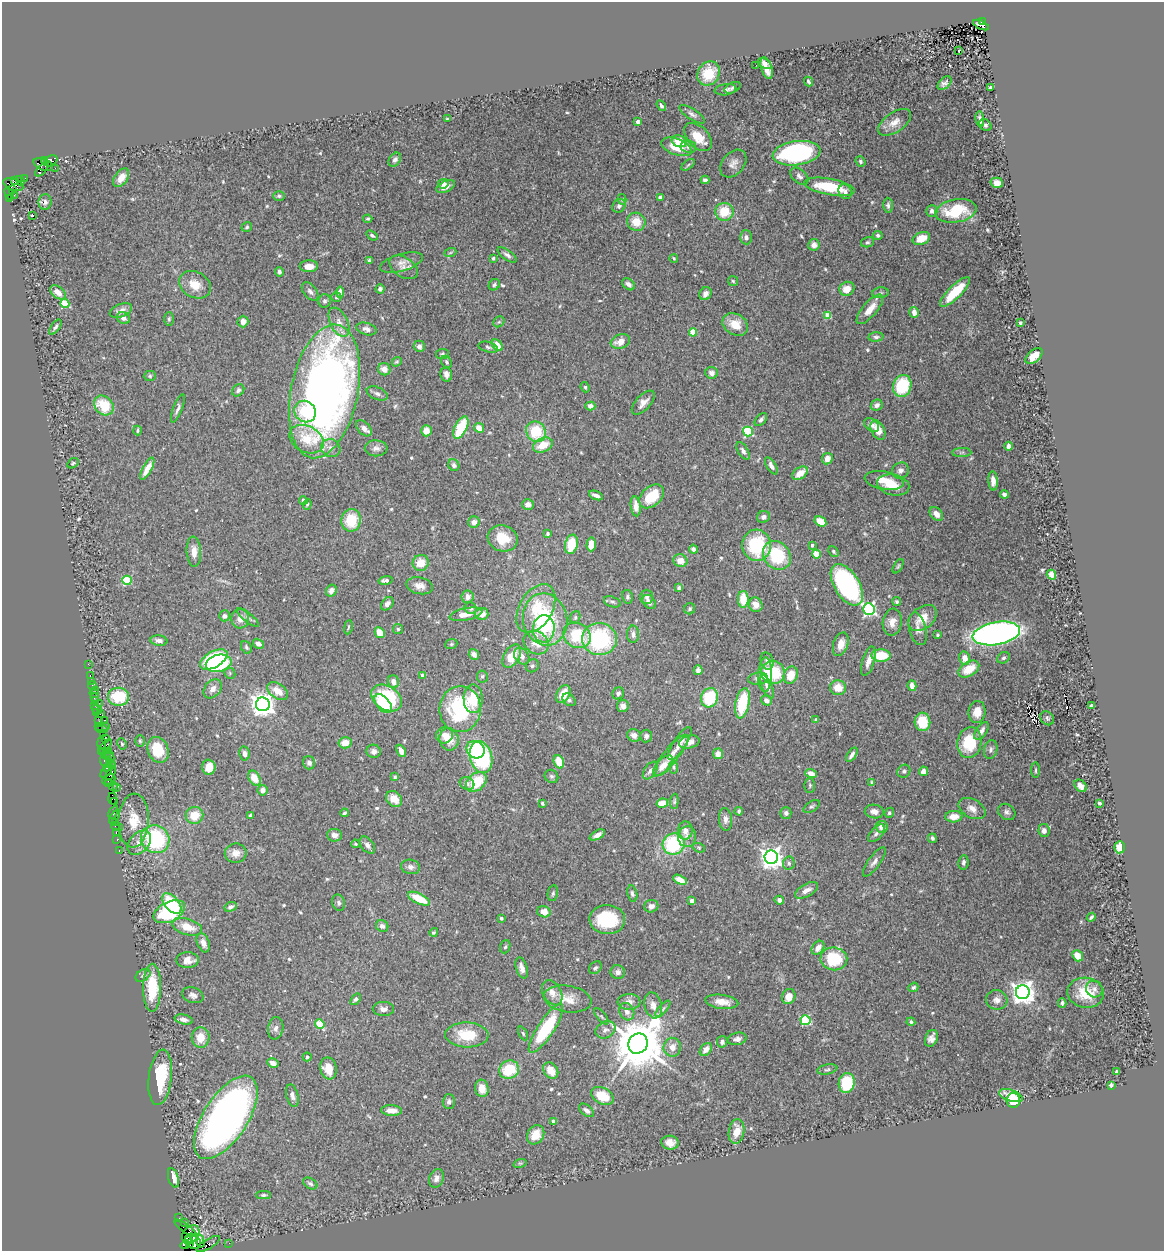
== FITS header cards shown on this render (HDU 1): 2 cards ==
NAXIS1  =                 1162
NAXIS2  =                 1249

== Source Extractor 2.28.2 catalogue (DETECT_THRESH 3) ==
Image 1162 x 1249 px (HDU 1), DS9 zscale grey, 1 PNG px = 1 image px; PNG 1166 x 1253 px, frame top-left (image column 1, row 1249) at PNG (2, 2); each listed source drawn as its Kron ellipse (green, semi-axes under 4 px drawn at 4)
Background 1.05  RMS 0.036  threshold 0.109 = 3 sigma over >= 5 px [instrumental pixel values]
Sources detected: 570; of the 570, the 500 brightest by FLUX_AUTO listed and drawn (70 fainter detections omitted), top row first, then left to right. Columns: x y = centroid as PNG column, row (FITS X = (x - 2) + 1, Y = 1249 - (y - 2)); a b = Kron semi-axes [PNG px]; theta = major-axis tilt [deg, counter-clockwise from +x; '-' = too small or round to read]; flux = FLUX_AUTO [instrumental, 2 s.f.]
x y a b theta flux
983 22 4 3 - 440
981 25 9 4 -24 200
959 50 3 3 - 23
765 63 7 4 -33 11
756 65 2 2 - 4
767 68 11 5 -73 20
709 74 13 10 57 71
809 82 5 3 - 4.5
945 83 8 5 43 8.6
991 87 4 3 - 6.1
733 88 8 5 25 5
725 90 11 5 8 7.4
661 106 6 4 -57 5.6
692 114 14 5 -33 8.6
448 119 4 3 - 4.8
980 119 8 3 -82 7.5
638 122 4 4 - 20
894 122 19 9 35 26
985 125 7 5 -45 4.9
698 137 17 10 -46 41
679 141 8 5 -22 42
676 147 16 8 -20 50
688 147 8 6 -9 9.5
796 153 24 12 8 380
45 160 3 3 - 90
395 160 7 5 53 6.7
51 161 7 5 31 330
860 161 6 4 -51 5.1
733 164 16 10 49 16
43 165 10 5 -21 980
688 165 8 4 37 3.8
55 168 2 2 - 25
42 169 9 4 48 340
799 176 10 6 -41 8.9
25 178 3 2 - 56
121 178 10 6 54 23
705 180 4 4 - 6.3
15 181 4 3 - 110
20 181 5 4 - 260
997 183 6 5 - 18
443 184 5 5 - 11
13 185 10 5 -20 1200
446 186 10 5 24 18
829 187 26 8 -10 110
12 189 3 3 - 340
845 192 7 6 - 9.7
9 194 6 3 -56 82
14 195 3 2 - 18
279 196 5 4 - 4.4
660 197 4 3 - 6
10 199 4 2 - 99
622 199 5 4 - 3.9
45 202 8 6 89 8.4
888 205 7 4 89 5.9
619 206 7 6 - 7.5
932 211 6 5 - 8
956 211 21 11 10 98
724 212 9 9 - 57
32 215 3 3 - 68
368 219 4 3 - 3.4
636 222 9 9 - 39
247 227 5 4 - 3.7
372 235 6 4 -37 4.7
878 235 5 4 - 5.6
746 237 7 6 - 9.6
921 238 9 6 24 37
868 242 7 5 13 4.8
814 245 6 5 - 16
450 253 6 4 19 3.7
507 255 11 5 -36 8
493 258 3 3 - 3.6
674 258 4 3 - 3.7
369 261 4 3 - 4.1
401 263 22 8 16 20
309 266 9 6 0 23
404 267 16 10 -33 18
279 272 5 4 - 6
733 281 5 5 - 3.4
628 284 7 5 -40 11
195 285 16 12 -30 41
494 285 6 5 - 4.6
380 289 4 4 - 9.8
847 289 8 6 32 26
310 291 10 6 -51 8.7
58 292 9 5 -39 21
340 292 5 4 - 14
955 292 20 6 44 86
880 293 8 5 6 5.7
705 294 7 5 57 15
336 297 5 5 - 4.6
324 301 7 6 - 5.6
65 304 5 4 - 110
870 309 18 7 49 32
121 310 12 6 22 15
914 312 5 4 - 16
828 316 4 4 - 60
123 318 7 5 -23 11
169 319 7 5 90 4.6
243 322 6 5 - 16
339 322 16 8 -63 23
499 322 6 5 - 3.8
1020 323 3 3 - 3.9
735 324 13 10 -30 48
55 327 9 4 54 6.3
366 329 10 6 -15 11
693 332 4 4 - 73
876 337 7 4 4 5.6
620 341 10 7 19 28
497 345 6 4 -52 29
419 346 6 5 - 9.6
488 347 10 5 -14 5.7
442 354 6 5 - 4.8
1034 356 10 6 40 30
397 362 5 4 - 3.3
446 362 7 5 -64 4.9
384 369 6 6 - 17
712 373 6 6 - 11
446 374 7 5 -79 11
150 376 6 5 - 3.9
902 386 11 9 72 110
585 387 5 4 - 3.5
238 390 7 5 45 7.2
324 391 68 33 78 1800
377 393 11 6 -24 8.6
643 403 15 7 47 18
104 405 11 8 -45 76
877 405 6 5 - 11
590 406 5 4 - 16
178 409 15 4 69 8.7
305 411 11 10 - 58
761 419 8 4 49 6.6
871 425 8 6 -36 9.6
364 428 9 6 -47 15
461 428 12 6 63 110
479 428 5 4 - 26
138 430 5 4 - 4.2
878 430 10 6 -63 31
426 431 5 5 - 27
748 431 5 5 - 180
536 432 11 9 -53 98
306 439 18 13 -26 61
543 445 10 7 24 47
1008 446 4 4 - 9.6
331 448 10 8 -28 14
376 448 11 8 -1 13
743 451 10 5 -57 8.6
962 452 10 4 1 6.3
827 459 6 5 - 18
73 463 6 4 31 3.8
454 465 6 5 - 8
771 466 9 4 -59 12
147 469 12 4 62 30
900 470 9 7 30 11
800 473 9 5 36 33
884 480 20 9 -10 46
993 481 9 4 -86 14
893 485 16 10 -11 35
1004 494 4 4 - 7.5
596 495 7 3 -22 10
652 496 14 9 41 72
303 500 4 4 - 7.6
307 504 5 4 - 3.2
528 504 6 5 - 13
636 506 10 5 -83 19
936 514 8 5 -48 16
763 517 6 5 - 8.4
351 520 11 9 79 78
820 521 6 4 -31 46
474 522 6 5 - 15
547 534 4 3 - 4.2
503 538 15 13 -20 56
571 544 10 6 77 77
591 544 7 4 86 26
757 545 15 14 - 160
812 545 4 4 - 6.9
693 549 5 4 - 8.5
833 551 6 4 -49 4.6
194 552 15 7 -86 23
816 554 4 4 - 74
777 555 15 13 -49 130
680 561 7 6 - 23
421 563 8 8 - 36
898 566 8 4 60 3.5
1051 575 5 4 - 20
127 580 5 4 - 140
386 580 7 4 10 8.9
847 585 23 12 -58 390
419 586 13 8 -10 18
679 588 4 4 - 7.5
331 590 6 5 - 13
467 597 6 6 - 13
627 597 7 5 -78 5.9
647 597 7 6 - 8.4
743 599 8 5 -88 51
612 602 9 5 -17 5.7
649 602 8 5 -49 15
897 602 4 4 - 4.2
387 604 7 5 48 11
756 605 7 6 - 21
471 608 6 5 - 5.4
536 608 26 16 60 85
690 609 5 5 - 4.6
869 609 6 5 - 510
466 614 17 6 11 26
482 614 7 6 - 21
224 616 5 5 - 10
248 617 13 4 -40 8
575 617 6 5 - 4.4
923 618 16 10 39 37
240 619 9 9 - 21
545 619 26 22 -77 240
892 622 13 9 81 21
348 627 7 3 81 3.3
398 629 5 5 - 3.7
544 629 13 10 85 45
918 629 17 8 -75 15
380 633 6 4 -60 34
996 633 24 11 10 1000
633 634 8 6 -89 11
577 635 14 12 -33 96
938 635 3 3 - 3.4
599 639 17 16 - 250
159 641 8 5 -7 11
536 643 13 11 -35 32
258 644 6 4 -31 8.8
451 644 6 5 - 3.4
841 644 12 7 72 26
246 647 6 5 - 4.6
474 654 6 5 - 14
881 655 9 6 -1 71
512 656 13 7 58 40
522 656 9 7 -55 13
965 658 7 5 -78 20
1003 658 7 5 30 5.1
214 659 15 8 30 250
767 661 8 6 -73 11
868 661 15 6 73 19
219 663 13 8 12 160
88 664 2 2 - 14
532 666 7 6 - 5
969 669 11 7 31 47
698 670 5 4 - 9.5
230 673 6 5 - 4.3
773 673 12 11 - 110
90 675 3 2 - 39
423 675 4 4 - 6.2
765 675 17 7 88 24
791 675 9 7 69 39
482 676 6 5 - 4.9
758 679 10 6 7 11
91 681 2 2 - 19
393 682 6 5 - 15
92 686 4 3 - 91
912 686 5 4 - 18
767 687 13 5 -67 11
838 688 8 7 - 33
213 689 11 7 50 14
95 690 2 2 - 20
278 691 11 7 -35 31
618 693 6 5 - 6.8
94 694 5 2 - 44
563 694 9 6 62 38
118 697 10 9 - 120
94 698 3 2 - 62
386 698 17 11 -33 170
709 698 10 8 67 120
473 699 14 9 -89 59
569 700 7 5 -38 6.4
766 700 6 5 - 8.2
95 701 3 3 - 87
99 703 2 2 - 430
742 703 15 7 79 120
263 704 7 7 - 2300
383 704 11 6 -49 85
95 705 2 2 - 48
1091 705 3 3 - 11
623 706 6 6 - 15
97 709 5 3 - 120
460 709 23 20 86 220
96 712 3 3 - 90
977 712 11 8 81 27
100 714 2 2 - 70
1047 718 7 6 - 5.9
816 719 4 3 - 4.6
105 720 3 2 - 200
98 721 3 2 - 81
922 722 9 8 - 66
99 726 3 2 - 46
106 726 2 2 - 96
102 729 6 2 4 130
981 731 10 5 54 15
103 734 2 2 - 53
444 735 8 8 - 18
634 735 7 6 - 16
646 736 6 6 - 8.2
105 738 3 2 - 35
449 739 11 9 -79 36
140 741 6 4 -88 3.3
689 742 10 6 12 20
102 743 6 3 -86 120
345 743 6 5 - 26
969 743 15 12 80 87
122 744 6 4 -63 3.5
680 744 19 6 57 16
105 747 9 4 49 330
991 749 9 6 79 7.5
158 750 13 10 -67 77
475 750 9 8 - 66
103 751 3 2 - 87
374 751 7 6 - 11
401 751 6 4 -63 14
107 753 6 4 52 160
245 753 7 5 -79 11
718 754 5 5 - 18
852 755 8 4 55 9.4
671 756 26 7 50 27
107 757 4 2 - 180
110 757 7 3 -83 290
481 757 16 11 -74 340
105 761 6 3 -71 260
109 762 2 2 - 66
559 762 7 5 -70 46
309 763 6 6 - 9.4
112 764 2 2 - 39
663 766 13 6 47 28
209 767 7 6 - 33
674 767 6 3 -82 3.3
107 768 3 2 - 120
1036 770 8 3 90 3.5
650 771 10 6 54 9.7
904 771 7 6 - 5.6
924 771 5 4 - 19
106 772 7 4 50 170
111 773 7 4 62 430
811 773 6 4 -16 22
551 776 7 6 - 5.9
395 777 4 3 - 4
254 778 8 5 -59 34
109 780 7 4 26 330
476 782 12 8 42 82
872 782 4 4 - 3.4
467 783 7 6 - 7.4
109 784 4 3 - 75
810 785 7 5 -89 3.8
113 786 4 2 - 33
1080 786 7 5 -43 12
116 788 2 2 - 26
262 790 5 5 - 15
113 798 6 4 -86 210
394 799 9 7 -45 31
674 801 7 4 86 3.9
115 802 4 3 - 220
542 803 4 3 - 3.3
662 803 6 4 12 33
1100 803 3 3 - 4.3
812 806 9 5 32 5.2
972 809 14 9 -28 19
739 811 4 3 - 4
113 812 7 4 66 180
874 812 9 7 -9 14
1007 812 9 7 -38 8.4
344 813 4 3 - 4.1
786 813 6 5 - 7.2
889 813 5 4 - 4.6
194 815 9 8 - 45
251 815 4 3 - 7.7
114 817 8 3 65 66
954 817 8 5 3 28
725 819 11 6 -85 12
134 821 27 15 87 58
116 822 3 2 - 88
117 827 6 2 -18 130
882 827 6 6 - 14
685 830 9 7 87 16
1044 831 6 5 - 11
116 832 3 2 - 80
876 833 11 5 49 8.7
334 835 7 6 - 12
597 835 8 4 29 11
687 837 10 9 - 15
932 838 5 4 - 5.3
117 839 3 2 - 58
155 839 15 13 -40 220
139 843 14 9 49 21
355 844 4 3 - 3.3
674 844 11 10 - 200
367 845 10 6 -50 10
1120 847 6 5 - 38
699 848 6 4 -18 3.4
119 851 3 2 - 54
236 853 11 9 5 20
771 857 7 6 - 1900
874 862 17 6 54 12
963 862 7 5 83 6.2
789 863 6 6 - 6.1
411 867 9 7 -12 11
680 880 7 4 -26 32
806 890 13 6 30 16
553 893 8 5 79 5
632 894 8 5 -78 6.8
419 899 12 5 -25 61
779 900 5 4 - 9.8
692 901 4 4 - 9.1
339 903 8 6 -72 6.7
172 904 12 7 -49 110
651 906 7 6 - 13
231 907 6 4 28 7.9
169 912 17 10 26 200
544 912 7 5 -17 24
1091 917 5 3 - 5.4
501 918 3 3 - 3.5
607 919 18 14 -3 130
382 926 6 5 - 10
187 927 15 8 -16 43
434 932 4 4 - 3.4
203 943 10 6 -69 16
505 947 7 5 69 4.6
818 948 8 5 54 18
1078 956 6 5 - 31
834 959 13 11 -8 120
188 960 11 8 -1 21
522 968 11 5 -73 14
595 968 7 5 43 5.5
618 972 7 6 - 8.7
143 975 8 5 37 6.6
913 987 5 4 - 4.6
152 988 24 9 89 100
1094 989 8 8 - 9.8
1023 992 7 7 - 2300
552 993 13 9 -60 20
1086 993 18 15 -9 70
193 995 11 7 -19 12
789 997 8 6 67 29
355 999 6 4 51 5.6
568 999 24 13 -9 36
997 1000 11 10 - 15
629 1002 11 8 2 17
722 1002 16 7 -7 27
1062 1003 5 3 - 5.4
653 1005 13 8 -74 20
383 1009 10 7 -1 11
663 1009 10 4 49 5.8
627 1012 9 7 -62 13
601 1016 10 4 -50 4.6
184 1019 9 4 -13 10
805 1020 5 5 - 180
911 1022 4 4 - 4.2
320 1024 5 4 - 81
276 1028 11 7 80 10
546 1028 28 8 57 160
605 1030 10 8 29 9.5
523 1033 7 4 -63 3.8
467 1035 21 12 -1 80
201 1037 10 9 - 36
931 1038 9 6 67 12
737 1039 9 6 13 9.8
722 1042 6 5 - 8.9
638 1044 10 9 - 17000
672 1047 9 9 - 21
706 1049 7 5 51 19
307 1057 4 4 - 4
273 1063 6 4 -29 16
328 1068 11 8 -79 36
827 1069 10 5 11 5.7
509 1070 10 9 - 88
551 1070 9 6 -51 29
1117 1072 4 3 - 9.2
160 1077 28 11 83 110
847 1083 10 8 80 94
1111 1085 4 4 - 6.4
482 1088 9 6 -81 30
292 1096 11 6 -75 9.9
602 1096 12 8 -27 59
1011 1096 12 5 -18 35
1013 1100 7 6 - 63
449 1101 7 6 - 7.9
587 1110 9 5 -38 9.8
391 1111 10 5 -2 18
226 1117 47 22 57 1400
554 1121 4 4 - 21
736 1131 12 7 81 35
536 1135 10 8 59 35
670 1143 9 7 -5 18
520 1163 7 4 18 3.8
173 1178 10 5 -73 29
436 1178 10 7 71 13
310 1183 8 5 -32 5.3
263 1195 7 4 1 4.6
179 1218 2 2 - 16
184 1223 2 2 - 21
185 1228 14 3 -37 220
191 1234 10 7 48 620
194 1238 3 3 - 1900
189 1240 3 3 - 780
193 1241 9 7 -41 2400
200 1241 7 3 -78 940
229 1243 2 2 - 21
190 1244 3 2 - 1200
208 1244 13 5 30 260
185 1245 4 3 - 180
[70 fainter detections neither listed nor drawn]